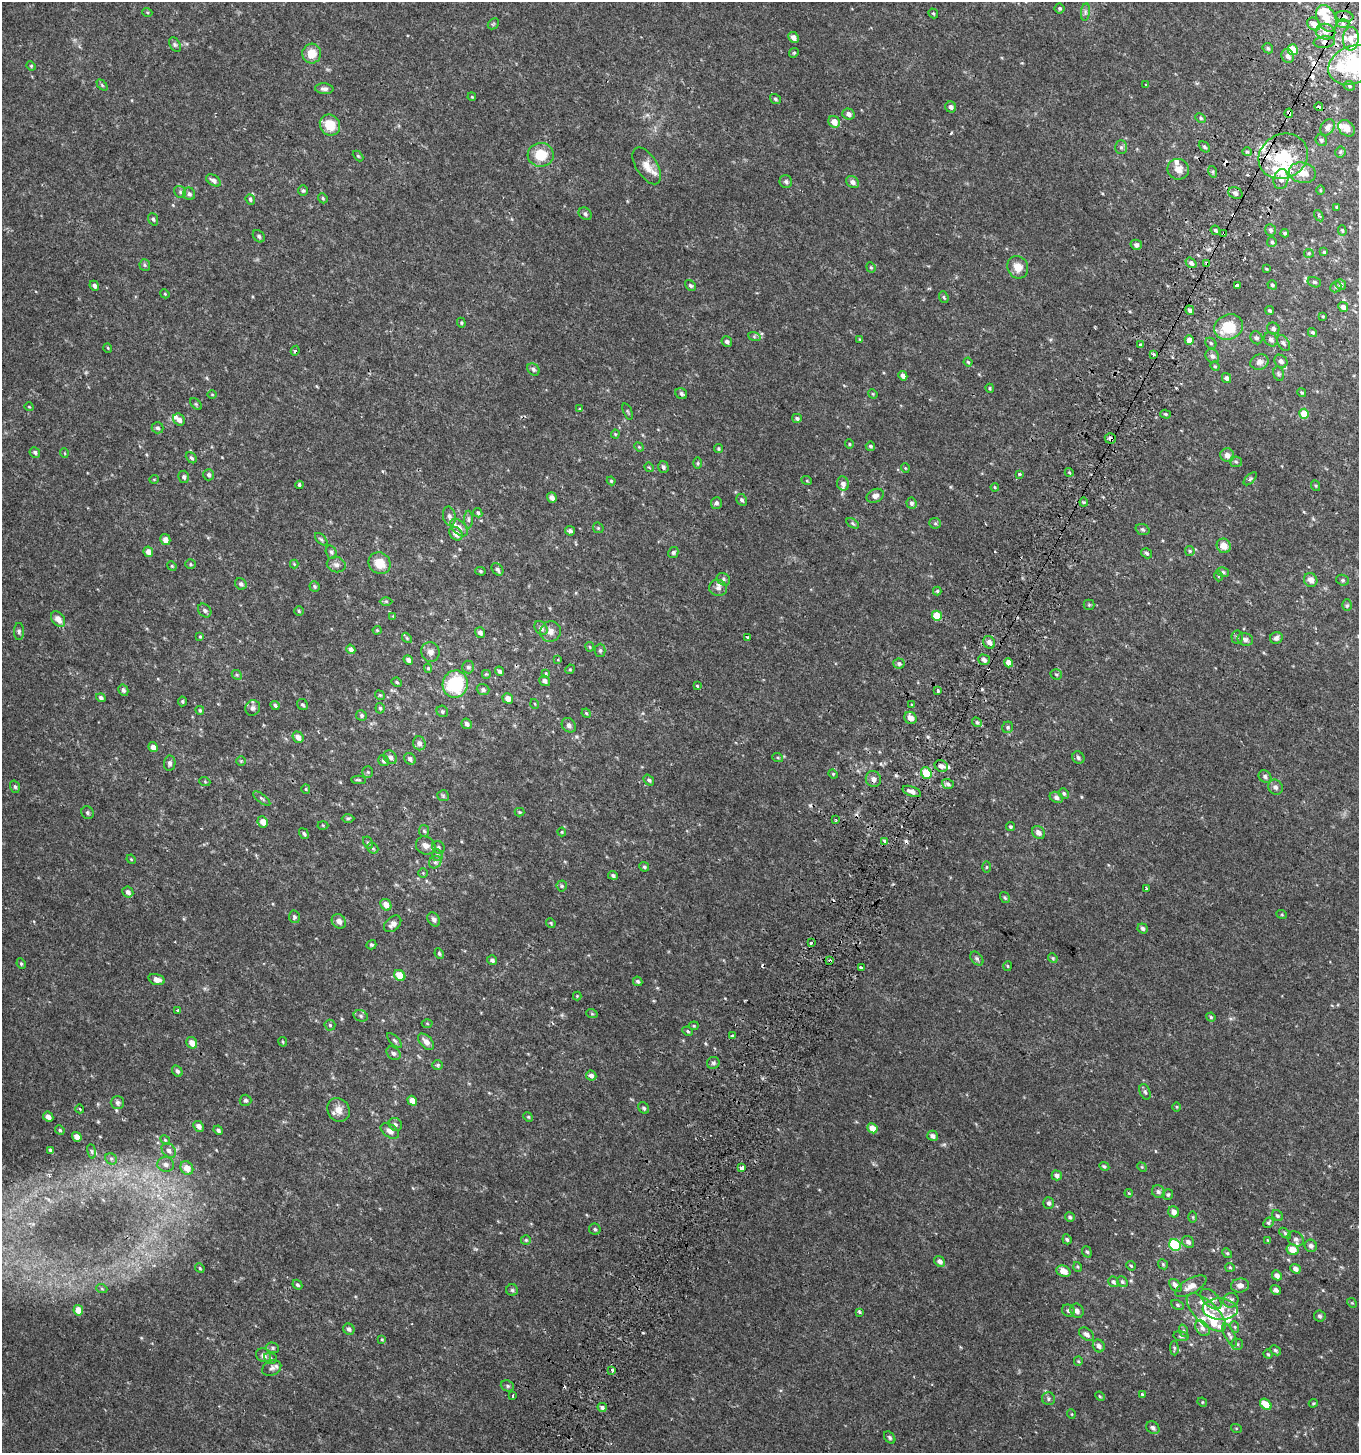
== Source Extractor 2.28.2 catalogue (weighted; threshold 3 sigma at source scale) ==
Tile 10 of 4 x 4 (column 2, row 3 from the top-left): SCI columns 1679-3035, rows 1512-2962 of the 6001 x 5912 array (HDU 1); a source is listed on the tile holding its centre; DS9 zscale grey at full resolution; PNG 1361 x 1455 px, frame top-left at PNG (2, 2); each listed source drawn as its Kron ellipse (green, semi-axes under 4 px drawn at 4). Shown black and unused: <1% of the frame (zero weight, under 2 of 3 exposures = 3% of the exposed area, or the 3 px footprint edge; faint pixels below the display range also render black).
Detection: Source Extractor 2.28.2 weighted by HDU 2 'WHT'; one run over the whole footprint, this tile lists its part. Background 0.0457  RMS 0.0076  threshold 0.034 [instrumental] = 3 sigma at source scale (4.5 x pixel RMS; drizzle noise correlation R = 1.50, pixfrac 1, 0.0396/0.0396 arcsec/px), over >= 5 px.
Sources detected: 513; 17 cosmic-ray / hot-pixel residue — neither listed nor drawn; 29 inside a brighter listed object's ellipse — not listed separately; the other 467 listed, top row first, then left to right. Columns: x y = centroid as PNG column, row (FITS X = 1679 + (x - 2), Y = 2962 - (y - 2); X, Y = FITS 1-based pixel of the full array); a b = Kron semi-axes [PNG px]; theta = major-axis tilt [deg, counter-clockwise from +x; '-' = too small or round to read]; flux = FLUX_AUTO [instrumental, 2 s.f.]
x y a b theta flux
1060 8 5 5 - 1.2
147 12 5 3 - 0.63
1085 12 9 4 83 1.7
933 13 5 4 - 0.79
1345 16 9 5 -6 2.5
1326 18 14 9 -65 9.7
493 24 6 4 43 0.91
1314 24 7 6 - 6.1
1343 24 6 4 -1 1.4
1325 32 10 7 -14 4.5
793 37 6 5 - 3.8
1351 39 11 8 87 6.2
1324 42 11 5 7 2.7
175 44 8 5 -62 1.4
1268 48 6 4 -47 1.2
1293 50 5 5 - 13
794 53 5 4 - 0.96
312 54 10 9 - 10
1288 56 7 6 - 2.7
1353 65 25 19 23 57
31 66 5 4 - 0.81
1146 84 3 3 - 2.3
102 85 6 4 -46 0.9
1349 86 6 4 -23 0.92
324 89 9 5 -4 2.4
472 97 4 3 - 0.57
775 99 6 5 - 1.2
951 107 6 5 - 2.8
1319 107 4 3 - 8.3
1289 113 5 3 - 17
848 114 6 5 - 3
1201 118 5 4 - 1.1
834 122 6 5 - 6.9
330 125 11 9 -53 13
1327 127 9 6 54 3
1346 128 9 7 -43 5.7
1321 140 6 5 - 1.3
1121 147 7 6 - 1.7
1204 147 6 4 -41 1.3
1247 152 5 4 - 0.91
1340 152 5 5 - 0.99
541 155 13 12 - 15
358 156 6 4 -45 0.74
1283 156 25 22 27 28
647 166 21 10 -58 7.3
1178 169 11 10 - 5.8
1213 172 6 4 -72 0.95
1302 173 13 10 -12 11
1281 179 10 7 78 4
213 180 8 5 -33 2.6
786 182 6 6 - 1.7
852 182 7 5 -38 2.7
1320 190 5 3 - 0.66
303 191 5 5 - 1.1
180 192 6 5 - 1.3
1235 193 7 5 -22 2
189 194 6 6 - 2.1
323 198 5 4 - 1
250 199 5 4 - 1.3
1337 207 3 3 - 0.77
585 214 7 5 -44 1.8
1319 216 6 4 -57 1
153 219 6 5 - 1.3
1215 230 5 4 - 1.4
1270 230 6 5 - 1.6
1342 230 5 4 - 0.9
1224 233 3 3 - 3.6
1285 233 4 3 - 1
259 236 7 5 -48 1.4
1272 242 5 5 - 1.2
1136 245 6 5 - 2.1
1324 252 4 4 - 0.88
1309 253 5 4 - 0.77
1191 263 6 4 -38 2.1
1207 264 3 3 - 2.7
145 265 6 5 - 1.2
871 267 5 4 - 0.88
1018 267 11 10 - 7.2
1266 269 3 2 - 0.62
1314 282 7 5 -16 1.3
1341 284 6 5 - 2
690 285 6 5 - 1.4
1237 285 3 3 - 6.1
1272 285 5 4 - 1.1
94 286 5 4 - 1.9
1336 287 6 5 - 1.2
165 294 5 3 - 0.6
944 297 6 4 -68 1
1343 307 5 4 - 2.9
1190 310 5 4 - 2.1
1270 311 4 4 - 0.94
1323 316 3 3 - 0.63
461 323 5 4 - 0.92
1229 327 14 12 26 20
1273 329 6 6 - 2.2
1312 332 5 4 - 1.1
754 336 6 4 -20 1.2
1256 338 6 5 - 1.9
860 339 4 3 - 0.65
1271 339 7 6 - 2.4
1189 340 5 4 - 4.6
727 342 5 5 - 1.8
1211 343 6 5 - 1.2
1283 343 9 5 -62 1.8
1141 345 4 3 - 1.5
108 348 5 3 - 0.6
295 351 5 3 - 1
1154 354 3 3 - 1.8
1212 356 7 6 - 2.5
1281 361 7 6 - 2.8
968 362 4 4 - 0.91
1259 362 9 7 22 3.4
1215 366 5 4 - 0.89
533 369 7 5 -46 1.8
1279 374 7 5 -73 1.2
903 376 5 4 - 3.3
1226 378 5 4 - 2.2
990 388 4 3 - 0.76
1302 393 5 4 - 0.97
212 394 5 3 - 0.54
681 394 6 5 - 1.8
873 394 5 4 - 0.66
196 404 7 4 -45 0.99
29 407 4 3 - 0.5
580 409 4 4 - 0.72
628 411 8 3 -68 0.81
1166 414 5 4 - 0.87
1304 414 5 4 - 11
797 418 5 4 - 1.5
179 420 6 5 - 2.7
157 428 6 5 - 1.5
615 434 4 4 - 0.73
1110 438 5 5 - 2.4
849 444 4 4 - 0.72
870 446 5 4 - 1.2
639 447 5 4 - 0.71
718 449 5 4 - 0.9
35 452 5 5 - 1.4
64 453 5 3 - 0.56
1227 455 7 6 - 3.4
191 458 6 4 -43 1.3
1236 462 6 5 - 1.2
698 463 6 4 90 1
649 467 5 4 - 0.7
663 467 6 5 - 1.5
905 468 5 3 - 0.54
1069 472 4 3 - 0.74
1020 474 3 3 - 3.6
209 475 5 5 - 1.6
184 477 6 5 - 1.7
154 479 5 3 - 0.5
1250 479 8 4 44 1.2
611 481 4 3 - 0.8
807 481 5 3 - 0.62
843 484 7 6 - 2.8
299 485 4 3 - 1.2
1316 486 5 3 - 0.61
995 487 4 3 - 0.69
875 496 9 6 26 3.4
552 498 5 4 - 3
742 500 6 5 - 1.5
1084 502 4 4 - 0.9
716 503 6 5 - 1.6
911 503 6 5 - 1.8
478 513 5 4 - 1
449 516 10 6 -77 2.5
468 520 9 4 -90 1.4
852 523 7 4 -32 1
935 523 6 5 - 1.1
459 528 10 6 -46 3.5
598 528 6 5 - 0.83
1142 529 7 5 -20 1.2
570 531 5 4 - 1.7
456 534 7 5 -47 5
165 539 5 5 - 3.6
321 539 8 4 -45 1.1
1224 546 7 7 - 6.1
1190 551 5 4 - 0.88
148 552 5 4 - 4.9
331 552 7 5 -74 1.4
673 553 6 5 - 1.2
1147 553 6 4 -33 1.3
380 563 11 10 - 11
190 564 5 5 - 0.94
294 564 4 4 - 0.64
336 565 9 7 -14 2.7
172 566 5 4 - 0.66
497 569 7 5 -49 1.7
480 571 5 4 - 0.93
1223 572 6 4 -12 1.4
1218 576 5 3 - 0.54
723 579 7 6 - 1.6
1311 580 7 6 - 4.3
1343 580 6 5 - 1.1
241 584 6 5 - 1.8
315 586 5 5 - 1.1
718 588 9 8 - 2.7
937 591 4 4 - 0.9
386 601 6 4 -1 0.97
1089 605 5 5 - 0.89
1347 605 6 5 - 1.1
205 610 7 6 - 1.8
299 611 5 4 - 1
393 616 4 4 - 0.55
937 616 5 4 - 13
58 619 9 6 -52 5.1
541 628 7 5 -50 2.3
377 630 4 4 - 0.71
19 631 8 5 -89 1.4
550 632 10 10 - 4.2
480 633 5 5 - 2.4
200 636 4 3 - 0.69
747 637 4 3 - 1.4
1237 637 7 5 -85 1.3
407 638 5 4 - 0.9
1276 638 6 5 - 1.9
1245 639 8 6 -18 2.2
989 642 7 5 -57 2.9
590 647 5 4 - 0.85
351 649 5 4 - 2.6
600 650 6 5 - 1.2
430 652 10 9 - 3.5
408 660 5 4 - 2.5
558 660 4 3 - 0.54
984 660 6 5 - 2.2
1008 663 4 4 - 5.5
899 664 5 5 - 1.7
468 667 6 6 - 1.6
428 668 4 4 - 0.99
570 669 5 4 - 0.72
500 671 4 3 - 1.8
546 673 4 3 - 0.6
486 674 5 5 - 0.84
1056 674 6 5 - 0.99
237 675 5 4 - 0.95
545 681 6 5 - 2
397 682 5 3 - 0.92
455 684 13 12 - 42
697 686 4 3 - 1.1
123 690 6 5 - 1.6
483 690 6 5 - 1.9
938 691 3 3 - 1.9
380 695 5 4 - 0.85
101 698 5 4 - 1.7
508 698 5 5 - 4.7
182 701 5 4 - 1.1
535 704 5 3 - 0.55
275 705 5 4 - 1.5
303 705 6 5 - 1.3
912 705 4 3 - 0.68
253 708 8 7 - 2.2
380 708 5 4 - 1.2
200 710 4 3 - 0.99
442 711 6 5 - 1.4
586 713 5 4 - 0.71
361 715 5 5 - 1.4
910 718 7 5 -41 4.3
977 722 5 4 - 1.3
467 724 5 5 - 2.1
569 725 8 6 -47 2.4
1008 727 6 5 - 1.3
298 737 6 5 - 4
419 743 7 6 - 2.5
153 747 5 4 - 3.9
390 757 7 6 - 2.5
778 758 5 3 - 0.72
1078 758 6 5 - 1.8
410 759 6 5 - 1.9
241 761 4 4 - 0.72
383 761 6 5 - 1.6
170 763 7 6 - 2
941 766 7 5 -26 3.2
368 772 5 5 - 1
926 773 6 5 - 17
833 774 5 4 - 0.71
1265 776 7 5 -37 1.9
873 779 8 7 - 3.2
358 780 7 4 -1 0.93
649 780 6 4 -51 1.3
205 782 5 3 - 0.66
948 784 6 4 -18 1.7
15 787 6 5 - 1.3
1275 787 8 7 - 2.3
306 789 5 4 - 0.73
912 791 9 5 -21 4
1064 793 5 5 - 1.3
443 796 6 5 - 1.1
1056 797 7 5 -27 2.2
262 798 10 3 -38 1.3
519 812 5 4 - 0.73
88 813 7 6 - 1.3
348 818 6 4 1 1
836 820 3 3 - 0.89
263 822 6 5 - 5.2
323 825 5 3 - 0.66
1010 827 4 4 - 1
424 831 6 5 - 1.1
562 832 4 4 - 0.65
1038 833 7 6 - 3.5
304 834 5 4 - 1.2
885 841 4 4 - 4
368 843 6 4 -60 1.1
426 845 10 8 -32 4.2
438 847 6 6 - 1.5
373 848 6 5 - 1.1
437 855 6 5 - 1.4
131 859 5 3 - 0.68
435 862 7 5 42 1.7
644 867 5 4 - 1.1
986 867 5 3 - 0.68
423 873 5 4 - 0.76
613 875 5 4 - 1.5
562 886 5 5 - 1.2
1146 889 3 3 - 4.2
128 892 6 5 - 2.3
1005 898 6 4 -56 1
386 905 6 5 - 6.1
1282 915 5 3 - 0.67
294 917 6 5 - 1.3
434 919 7 5 -54 2
339 921 8 6 -46 3.4
551 923 5 4 - 0.85
393 924 10 6 42 3.5
1143 928 5 4 - 1.8
811 943 3 3 - 2.6
371 945 5 4 - 1.1
439 954 5 3 - 1.1
977 958 8 5 -49 1.5
1053 958 5 4 - 0.85
492 960 5 4 - 1.7
830 961 3 3 - 5
21 964 5 4 - 0.94
1008 966 5 3 - 0.67
861 968 4 3 - 1.9
400 975 6 5 - 11
157 979 8 5 -15 4.2
638 981 5 4 - 1.3
577 996 4 4 - 0.59
177 1011 3 3 - 5.2
592 1014 6 3 -19 0.77
361 1016 7 5 -17 1.5
1211 1017 5 4 - 0.82
427 1024 5 3 - 0.68
330 1025 5 5 - 1.1
694 1026 4 4 - 0.73
688 1031 5 4 - 0.94
733 1036 4 3 - 5
394 1040 10 4 -45 1.6
283 1042 5 4 - 0.79
426 1042 10 6 -46 4.3
192 1043 6 5 - 5.5
393 1053 8 6 -41 2.1
713 1063 6 6 - 1.5
438 1065 5 5 - 1
177 1071 6 4 -60 1.7
591 1076 5 5 - 2.8
1145 1092 8 5 -69 1.5
245 1100 6 5 - 1.3
412 1101 5 4 - 5.4
117 1103 6 6 - 1.8
1177 1107 5 3 - 0.62
644 1108 6 5 - 1.3
80 1109 4 3 - 0.55
339 1110 12 10 -57 5.5
48 1117 5 4 - 3.3
528 1117 5 4 - 0.8
395 1124 7 6 - 1.8
198 1126 6 5 - 2.9
872 1128 5 4 - 6.8
60 1130 5 4 - 0.91
218 1130 5 3 - 1.6
390 1131 10 6 -33 3.5
933 1136 5 5 - 2.6
77 1137 5 4 - 4.5
165 1140 5 4 - 0.88
50 1150 3 3 - 1.1
169 1150 8 6 -48 2.7
92 1151 7 4 -81 1
111 1159 6 5 - 1.3
166 1164 8 7 - 2.8
1104 1166 5 4 - 1
1142 1167 5 4 - 0.75
187 1168 7 6 - 6.6
742 1168 3 3 - 22
1057 1175 5 4 - 2.4
1158 1192 7 6 - 2
1129 1193 4 3 - 0.67
1168 1195 5 5 - 1.3
1049 1203 6 5 - 1.7
1174 1212 6 5 - 3.7
1277 1216 6 5 - 1.2
1070 1217 5 4 - 1.2
1193 1217 6 4 -89 0.86
1268 1223 5 4 - 1.2
595 1229 6 5 - 1.4
1285 1233 7 3 -37 1
1067 1239 5 4 - 1.2
1296 1239 9 7 -37 2.5
526 1240 5 5 - 0.96
1268 1240 4 3 - 0.63
1188 1242 6 5 - 2.2
1175 1245 6 5 - 42
1311 1246 6 6 - 2.4
1293 1250 6 5 - 10
1087 1252 6 4 -69 1.2
1227 1253 5 4 - 0.77
940 1261 6 5 - 2.8
1163 1264 5 4 - 0.95
1131 1266 5 4 - 0.78
1078 1267 5 3 - 0.64
1230 1267 5 4 - 0.74
200 1268 5 4 - 0.84
1295 1269 5 4 - 2.8
1063 1271 7 5 -23 5.5
1277 1275 5 4 - 3.2
1113 1282 5 4 - 1.5
1122 1282 6 5 - 1.1
297 1285 5 4 - 1.2
1175 1285 7 5 -48 3
1240 1285 9 7 8 3.7
1191 1286 17 7 29 5.1
102 1289 5 3 - 0.61
512 1290 6 5 - 1.3
1276 1290 5 4 - 2.1
1211 1299 13 7 -43 3.4
1231 1300 8 7 - 2.4
1352 1303 5 4 - 0.72
1177 1305 6 4 -28 1
1220 1309 17 10 -3 9.3
78 1310 5 4 - 7.4
1068 1311 7 5 -30 1.9
1077 1311 7 6 - 2.5
859 1312 3 3 - 1.6
1206 1312 25 11 -44 12
1320 1316 6 5 - 1.4
1235 1327 6 3 -72 0.73
1202 1328 8 6 -50 2.6
349 1329 6 5 - 1.8
1184 1331 6 4 -72 1.1
1086 1334 8 5 -38 2.7
1229 1335 12 5 -63 2.1
1181 1336 7 5 -10 1.3
382 1339 4 4 - 0.69
1237 1344 5 5 - 1.2
1099 1346 6 5 - 2.5
273 1348 6 5 - 1.2
1174 1348 7 4 -88 1
1275 1350 5 4 - 1.2
1268 1354 4 4 - 0.8
264 1355 8 6 -28 2.8
271 1358 7 5 -22 1.4
1078 1361 5 4 - 0.82
272 1368 10 7 27 2.4
612 1370 4 3 - 2.6
507 1386 7 5 -22 1.2
1142 1394 3 2 - 0.86
512 1396 3 3 - 1.9
1100 1396 5 4 - 0.78
1048 1399 7 6 - 1.4
1202 1402 5 4 - 0.68
1313 1403 5 4 - 0.84
1266 1404 6 4 -41 10
602 1407 5 4 - 1.7
1071 1414 5 3 - 0.57
1153 1428 7 5 -38 2.3
1236 1428 5 3 - 0.68
890 1437 7 4 -52 1.2
Overlapping masked pixels (flux is a lower limit): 10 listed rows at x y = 1345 16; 1324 42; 1319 107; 1289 113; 1283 156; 1224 233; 1207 264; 1110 438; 926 773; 830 961
Isophote crosses this tile's border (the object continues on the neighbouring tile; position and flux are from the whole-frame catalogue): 1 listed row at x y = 1353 65